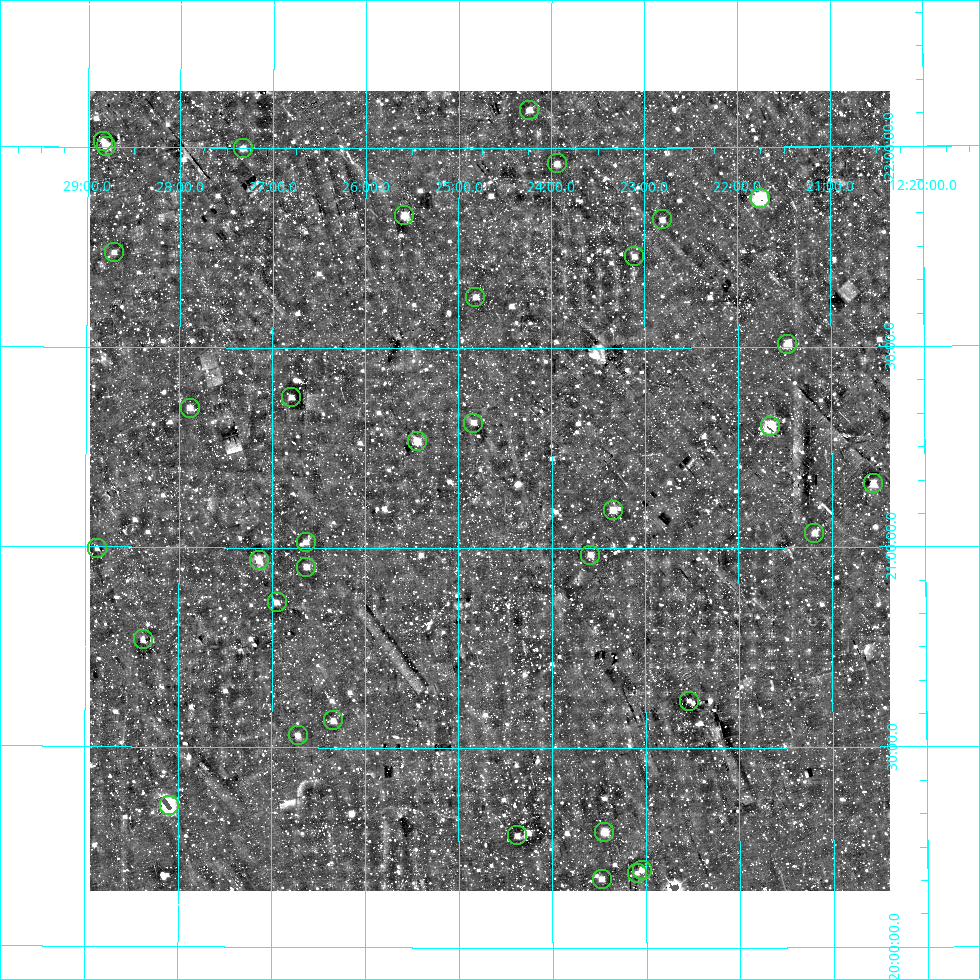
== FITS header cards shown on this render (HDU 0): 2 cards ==
NAXIS1  =                  800
NAXIS2  =                  800

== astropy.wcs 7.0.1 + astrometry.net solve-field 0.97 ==
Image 800 x 800 px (HDU 0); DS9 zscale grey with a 90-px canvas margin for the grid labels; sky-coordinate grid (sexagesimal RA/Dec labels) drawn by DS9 from the SOLVED WCS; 36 Tycho-2 reference stars matched to detected sources circled (green)
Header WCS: RA---AIT/DEC--AIT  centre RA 12:24:40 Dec +21:09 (186.17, +21.14 deg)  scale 9 arcsec/px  FOV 120.0' x 120.0'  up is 0 deg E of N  parity normal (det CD < 0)
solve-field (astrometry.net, Tycho-2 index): SOLVED blind (the header's WCS was not the basis of the solution)
Solved WCS: RA---TAN-SIP/DEC--TAN-SIP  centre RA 12:24:40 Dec +21:09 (186.17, +21.14 deg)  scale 9 arcsec/px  FOV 120.0' x 120.0'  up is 0 deg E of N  parity normal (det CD < 0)
Header WCS and blind solve agree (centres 1.5 arcsec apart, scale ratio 1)
Tycho-2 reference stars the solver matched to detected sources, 36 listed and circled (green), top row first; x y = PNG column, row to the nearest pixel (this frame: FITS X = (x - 90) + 1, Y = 800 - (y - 91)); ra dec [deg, ICRS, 3 dp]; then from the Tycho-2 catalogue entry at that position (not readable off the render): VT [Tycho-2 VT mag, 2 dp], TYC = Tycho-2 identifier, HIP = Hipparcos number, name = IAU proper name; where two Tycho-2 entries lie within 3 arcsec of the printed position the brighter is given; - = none
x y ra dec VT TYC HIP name
529 110 186.060 +22.096 10.23 1447-1967-1 - -
103 141 187.209 +22.015 10.37 1447-1239-1 - -
106 146 187.201 +22.003 9.24 1447-1499-1 60897 -
243 148 186.832 +21.999 10.52 1447-820-1 - -
557 163 185.985 +21.961 10.72 1447-785-1 - -
760 198 185.438 +21.873 7.48 1447-1194-1 60290 -
404 215 186.396 +21.832 10.19 1447-1344-1 60633 -
662 219 185.702 +21.820 10.60 1447-1258-1 - -
114 252 187.177 +21.737 11.10 1447-1638-1 - -
634 256 185.777 +21.729 11.12 1447-1547-1 - -
475 297 186.205 +21.628 10.38 1447-915-1 60556 -
787 344 185.367 +21.507 9.69 1447-1532-1 - -
291 397 186.699 +21.376 10.63 1447-1428-1 - -
190 408 186.971 +21.349 10.92 1447-1314-1 - -
473 423 186.210 +21.314 10.93 1447-1848-1 - -
770 426 185.414 +21.303 8.45 1447-1126-1 60282 -
417 441 186.361 +21.267 9.40 1447-1864-1 - -
873 483 185.139 +21.159 9.65 1447-1722-1 - -
613 510 185.836 +21.095 9.98 1447-1400-1 - -
814 533 185.297 +21.036 10.37 1447-1594-1 - -
306 542 186.659 +21.014 10.95 1447-1047-1 - -
97 548 187.218 +20.996 11.44 1447-2207-1 - -
590 555 185.897 +20.984 10.51 1447-1301-1 - -
259 560 186.785 +20.969 9.86 1447-1824-1 - -
306 567 186.657 +20.952 10.23 1447-1908-1 60720 -
277 602 186.737 +20.863 11.14 1447-1129-1 - -
143 639 187.094 +20.768 10.82 1447-1526-1 - -
689 701 185.634 +20.618 10.77 1447-1728-1 60354 -
333 720 186.584 +20.568 10.50 1447-959-1 - -
298 735 186.680 +20.531 10.69 1447-1980-1 - -
169 805 187.024 +20.354 7.93 1447-1564-1 60834 -
604 832 185.862 +20.291 10.12 1447-164-1 60433 -
517 835 186.094 +20.282 11.10 1447-157-1 - -
642 870 185.761 +20.195 11.24 1447-4-1 - -
637 873 185.775 +20.188 11.53 1447-26-1 - -
602 879 185.868 +20.173 10.81 1447-73-1 - -